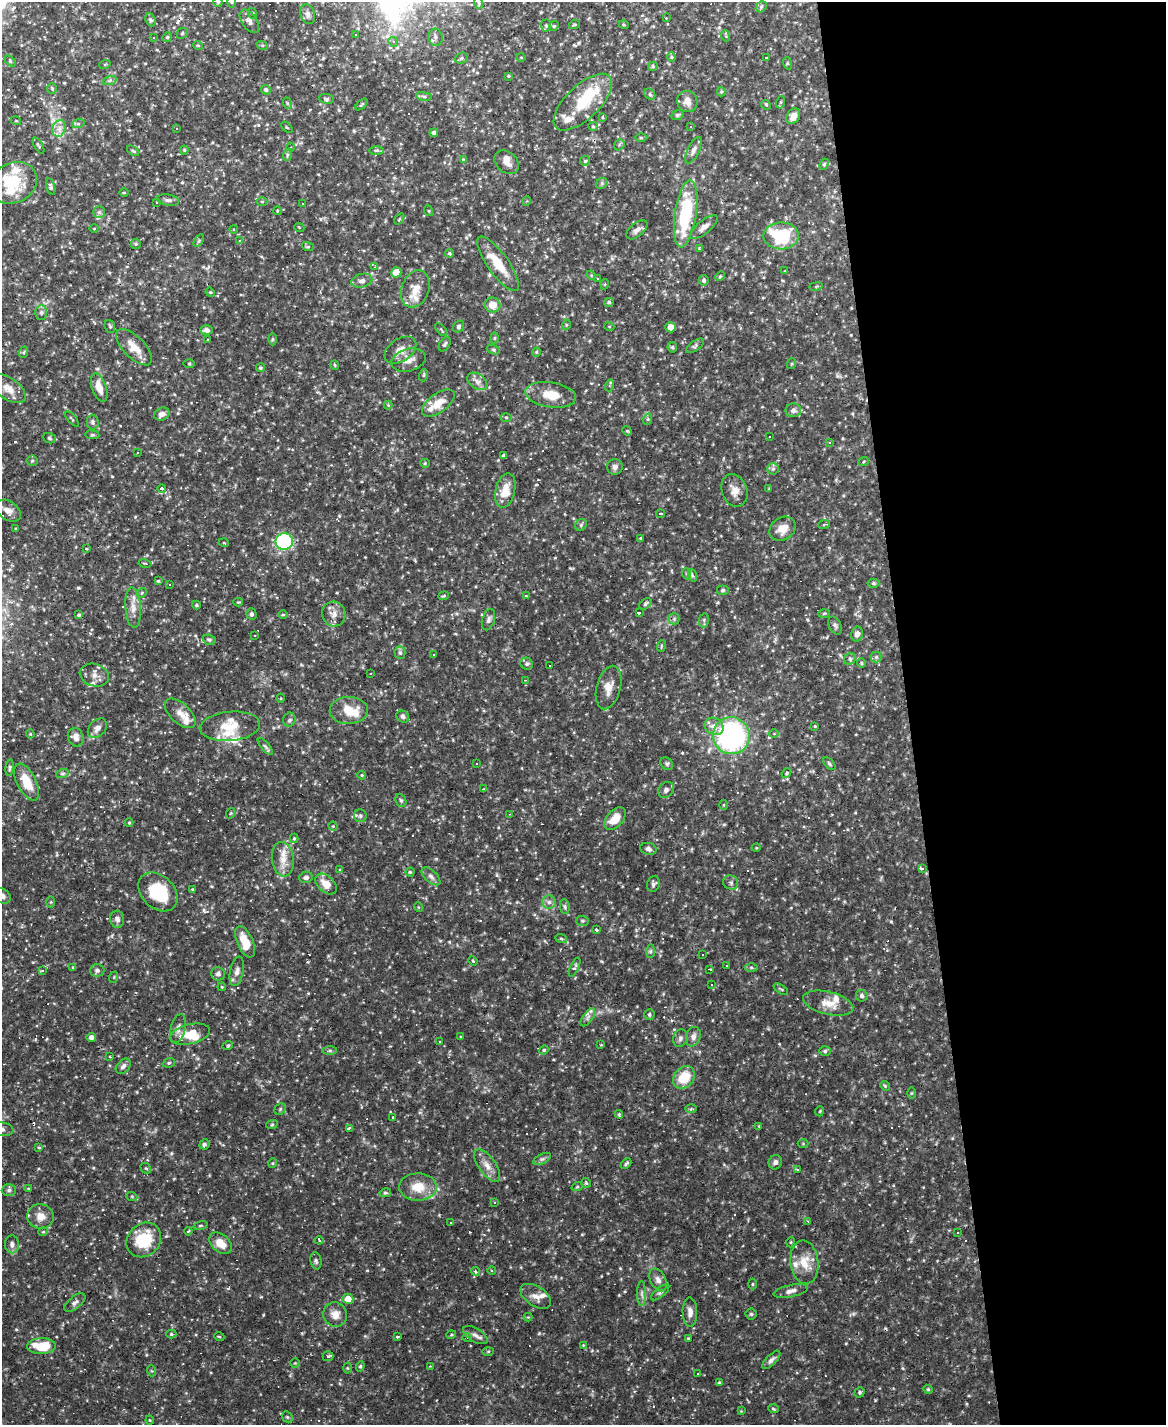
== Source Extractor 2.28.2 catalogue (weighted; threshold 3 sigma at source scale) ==
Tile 8 of 4 x 3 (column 4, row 2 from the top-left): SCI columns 3492-4655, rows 1659-3081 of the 4655 x 4633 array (HDU 1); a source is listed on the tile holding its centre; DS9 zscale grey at full resolution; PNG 1168 x 1427 px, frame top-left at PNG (2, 2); each listed source drawn as its Kron ellipse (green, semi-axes under 4 px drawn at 4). Shown black and unused: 22% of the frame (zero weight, under 2 of 3 exposures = <1% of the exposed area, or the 3 px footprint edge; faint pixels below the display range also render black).
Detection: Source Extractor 2.28.2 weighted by HDU 2 'WHT'; one run over the whole footprint, this tile lists its part. Background 0.123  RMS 0.0039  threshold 0.0176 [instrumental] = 3 sigma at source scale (4.5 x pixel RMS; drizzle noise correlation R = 1.50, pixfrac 1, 0.05/0.05 arcsec/px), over >= 5 px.
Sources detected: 470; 58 cosmic-ray / hot-pixel residue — neither listed nor drawn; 26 inside a brighter listed object's ellipse — not listed separately; the other 386 listed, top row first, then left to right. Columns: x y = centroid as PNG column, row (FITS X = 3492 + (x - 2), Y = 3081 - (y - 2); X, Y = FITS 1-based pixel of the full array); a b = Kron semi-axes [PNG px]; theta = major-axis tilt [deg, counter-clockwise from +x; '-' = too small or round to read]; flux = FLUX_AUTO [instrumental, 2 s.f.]
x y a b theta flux
218 2 5 5 - 0.54
232 2 5 3 - 0.42
479 3 6 3 -71 0.47
761 7 6 4 47 0.72
252 13 5 3 - 0.37
308 14 10 7 -69 1.5
666 18 2 2 - 0.26
151 20 7 5 -66 0.86
249 21 13 7 -56 2
546 25 6 5 - 0.64
574 25 6 3 19 0.39
624 25 5 3 - 0.33
554 26 5 4 - 0.57
182 33 6 5 - 0.55
355 34 3 3 - 1.1
726 36 5 3 - 0.49
167 37 5 4 - 0.52
435 37 8 7 - 1.4
153 38 3 3 - 0.41
393 42 5 4 - 0.88
198 45 5 3 - 0.32
262 45 6 4 -18 0.57
521 57 4 3 - 0.29
671 57 4 4 - 0.47
461 58 7 5 23 0.7
766 58 3 3 - 1.5
10 61 6 4 -47 0.52
787 63 6 4 -72 0.46
105 64 6 3 19 0.39
653 66 5 4 - 0.48
508 76 4 3 - 0.44
110 80 7 4 20 0.79
52 89 5 4 - 0.52
266 90 5 4 - 0.78
721 92 5 4 - 0.52
650 94 6 5 - 0.66
424 96 8 4 -8 0.79
326 99 7 5 -10 0.82
687 101 11 10 - 2.7
583 102 37 16 44 17
781 102 6 4 71 0.53
287 103 6 3 -72 0.45
361 104 7 3 44 0.41
766 105 5 4 - 0.49
678 115 6 4 21 0.57
793 116 8 6 58 3.3
602 117 3 3 - 0.6
16 121 5 3 - 0.37
78 124 6 4 18 0.64
593 126 5 4 - 0.5
287 127 6 2 -45 0.35
691 127 3 2 - 0.26
59 128 9 6 70 2.1
177 129 3 3 - 0.52
434 133 4 4 - 1.2
641 137 6 4 -1 0.46
619 145 6 4 46 0.67
39 146 9 3 -60 0.58
290 147 4 3 - 0.34
184 150 4 4 - 0.42
376 150 7 3 0 0.54
693 150 14 6 65 1.7
133 151 7 3 -37 0.49
287 155 6 4 72 0.63
463 160 3 3 - 38
585 161 5 5 - 0.54
507 162 14 10 -41 3
824 164 6 4 68 0.56
13 183 24 20 26 13
602 183 6 5 - 0.69
51 187 9 4 -75 0.86
124 193 4 3 - 0.35
168 200 11 5 -9 1.1
262 201 5 3 - 0.35
527 201 4 4 - 0.46
157 202 4 3 - 0.34
303 204 2 2 - 0.34
277 211 4 3 - 0.32
429 211 5 3 - 0.42
99 212 6 6 - 0.88
686 214 34 11 81 29
399 219 6 3 53 0.41
299 227 5 3 - 0.32
704 227 17 6 39 2.5
94 228 4 3 - 0.28
234 229 4 3 - 0.42
637 230 12 6 40 1.9
781 236 18 13 1 21
199 240 7 4 58 0.57
239 240 4 3 - 0.4
136 244 5 5 - 0.52
308 247 6 4 -17 0.51
699 248 4 4 - 0.34
450 253 4 3 - 0.53
498 264 33 10 -55 9.9
375 267 4 3 - 0.79
785 271 3 3 - 0.33
396 272 5 5 - 8
591 275 5 4 - 0.45
720 276 5 4 - 0.53
597 279 3 2 - 0.56
704 280 5 5 - 0.91
362 281 11 6 14 1.7
605 284 5 3 - 0.36
816 286 7 3 9 0.45
415 289 19 13 68 6.4
210 292 5 4 - 0.38
609 302 5 4 - 0.71
493 305 8 7 - 5
41 313 7 6 - 0.99
566 325 5 3 - 0.43
110 326 6 5 - 0.61
458 326 6 5 - 0.69
609 326 5 3 - 0.35
670 327 5 5 - 3.4
206 330 6 5 - 1.5
441 330 8 3 -46 0.49
495 338 5 3 - 0.44
272 339 6 4 89 0.48
208 340 3 3 - 0.33
445 344 8 5 58 0.79
695 346 10 5 34 0.97
134 347 23 10 -46 5.8
672 347 5 5 - 0.54
400 350 17 11 33 4.1
493 350 7 4 -20 0.62
24 352 6 3 71 0.44
536 352 4 4 - 0.54
409 360 17 11 15 3.8
189 363 5 3 - 0.38
791 364 5 3 - 0.36
335 365 5 3 - 0.33
261 368 4 4 - 0.55
424 375 6 4 71 0.54
477 381 11 7 -35 1.9
609 385 6 3 70 0.48
99 388 15 7 -71 4.2
9 389 19 10 -36 4
551 395 25 12 -8 7.9
438 403 19 9 36 5.7
388 405 4 4 - 0.35
793 410 8 7 - 1.4
162 414 8 6 26 1.8
506 417 6 4 -1 0.51
72 419 9 3 -50 0.44
648 419 6 3 72 0.52
93 422 7 6 - 0.92
627 431 5 4 - 0.45
92 435 7 3 -7 0.55
769 437 3 2 - 0.26
49 438 7 5 -20 0.65
830 442 3 3 - 0.42
138 452 2 2 - 0.32
504 455 4 3 - 0.8
32 461 5 5 - 0.55
864 461 5 3 - 0.42
425 463 5 4 - 0.45
615 467 8 7 - 1.5
773 469 6 5 - 0.77
162 488 4 4 - 5.3
769 488 4 2 - 0.27
505 490 17 9 76 6.7
734 490 17 12 -69 3.5
8 511 14 9 -33 2.8
661 513 4 2 - 0.35
824 524 6 4 20 0.49
581 525 6 5 - 0.74
16 529 3 2 - 0.37
782 529 14 11 35 4.7
640 538 4 4 - 0.39
284 542 8 8 - 50
224 543 5 3 - 0.31
86 549 3 3 - 0.4
145 563 6 2 -12 0.43
687 574 6 3 -71 0.47
692 575 7 4 -72 0.68
158 581 4 3 - 0.42
873 583 6 4 -1 0.6
169 584 3 2 - 0.31
723 590 6 5 - 0.68
142 593 5 4 - 0.47
444 596 5 4 - 0.45
526 596 3 3 - 0.48
238 602 4 4 - 0.4
645 604 7 4 39 0.77
196 605 4 4 - 0.44
133 608 20 7 -86 3.4
639 612 3 3 - 17
824 613 6 4 3 0.47
252 614 6 5 - 0.91
334 614 12 11 - 3.2
79 615 3 3 - 0.64
283 615 5 3 - 0.36
674 619 5 5 - 0.74
488 620 11 6 72 1.3
704 620 7 5 80 0.67
835 626 9 6 -62 1
857 634 7 6 - 1.6
255 635 3 2 - 0.34
209 640 6 5 - 0.77
661 646 6 3 72 0.45
400 653 6 5 - 0.77
433 654 3 3 - 0.62
876 657 5 5 - 0.74
850 659 6 5 - 0.8
861 663 5 4 - 0.48
527 664 6 5 - 0.89
549 665 3 3 - 2.5
371 674 3 2 - 0.5
94 675 15 11 -18 3.2
525 680 3 3 - 0.24
609 687 22 12 75 4.5
281 698 4 3 - 0.32
349 710 19 13 1 7.6
180 713 19 10 -43 3.5
403 716 7 5 -33 1.1
289 720 7 6 - 1.1
230 726 30 14 5 9.1
714 726 10 8 -32 2.8
815 726 3 3 - 0.33
97 728 11 8 46 2.4
30 734 4 4 - 0.37
774 734 4 4 - 0.49
731 736 18 18 - 79
76 737 9 7 -69 2.6
265 746 10 4 -49 0.92
476 763 3 2 - 0.29
667 764 7 5 -44 0.77
829 764 7 4 -46 0.65
10 768 8 4 85 0.68
786 773 5 4 - 0.49
62 774 6 4 19 0.65
362 775 4 4 - 0.39
27 782 20 9 -64 8.1
483 789 3 3 - 0.38
666 790 9 7 44 1.6
401 800 7 5 -66 0.69
724 805 5 3 - 0.39
231 813 5 3 - 0.36
510 814 3 3 - 0.81
360 816 6 6 - 0.87
615 819 13 8 48 6
129 823 4 4 - 0.42
333 826 5 4 - 0.4
294 838 4 4 - 0.46
756 848 4 3 - 0.32
648 849 8 6 -14 1.3
283 859 17 11 -83 4.7
340 869 3 3 - 3
922 869 4 3 - 11
410 872 4 4 - 0.51
431 876 11 6 -43 1.5
306 877 7 5 12 1
731 882 8 7 - 1.2
326 884 12 8 -43 4.9
653 884 8 6 69 1.1
192 889 4 3 - 0.36
158 892 22 16 -44 17
2 896 9 7 -33 1.7
51 902 6 4 90 0.45
549 902 6 6 - 1.3
418 907 5 3 - 0.36
565 907 7 5 -83 0.78
117 919 8 7 - 1.6
582 921 6 5 - 0.62
596 929 4 3 - 3.8
561 938 6 4 -20 0.58
245 942 16 8 -66 7.4
650 951 7 4 88 0.7
703 954 3 3 - 0.63
473 961 5 3 - 0.38
726 966 3 2 - 0.26
72 967 3 3 - 1.9
575 967 10 4 66 0.82
751 967 6 4 0 0.66
709 969 4 2 - 0.48
42 970 4 4 - 0.57
97 970 7 6 - 1.1
237 971 15 6 78 2.1
218 974 7 6 - 1.3
114 977 6 3 71 0.43
712 985 3 3 - 0.45
222 987 4 3 - 0.33
781 989 8 3 -33 0.49
862 996 6 5 - 1.2
828 1003 25 11 -14 5.8
649 1014 5 5 - 0.76
588 1017 10 5 55 1.4
178 1028 15 7 76 2.1
190 1034 20 9 13 7.9
91 1037 4 4 - 1.6
461 1037 4 3 - 0.35
693 1037 10 7 73 1.8
680 1038 9 7 73 1.3
440 1042 3 2 - 0.26
228 1045 5 3 - 0.43
601 1045 3 3 - 0.3
544 1050 5 4 - 0.48
330 1051 7 4 0 0.68
825 1051 6 5 - 0.76
110 1056 3 2 - 0.58
169 1063 6 4 20 0.65
123 1066 9 6 45 1.3
684 1077 12 9 47 10
885 1086 5 4 - 0.52
911 1093 6 4 89 0.4
280 1109 6 5 - 0.63
691 1109 6 4 2 0.47
820 1111 5 3 - 0.32
619 1114 4 4 - 0.39
393 1117 3 3 - 0.46
272 1124 6 3 20 0.43
759 1126 3 3 - 0.28
349 1128 4 3 - 29
2 1129 11 6 -7 2.1
204 1144 5 5 - 0.83
803 1144 5 3 - 0.36
39 1147 3 3 - 0.43
542 1159 9 5 25 0.93
775 1162 7 6 - 1.3
273 1163 5 3 - 0.37
626 1164 6 3 43 0.7
487 1166 19 8 -55 3.5
146 1168 6 4 -42 0.51
798 1170 3 3 - 1.4
586 1183 5 5 - 0.51
418 1187 19 13 -1 7.7
577 1187 6 3 19 0.46
28 1188 4 3 - 0.34
9 1190 7 6 - 0.95
385 1193 6 4 11 0.65
132 1197 5 3 - 0.44
495 1203 3 3 - 0.54
40 1216 13 12 - 3.8
808 1221 4 3 - 0.43
451 1222 3 2 - 0.39
200 1226 7 3 19 0.48
188 1231 4 3 - 0.45
43 1232 5 3 - 0.39
958 1232 2 2 - 0.33
144 1240 19 16 44 17
319 1240 4 3 - 3.6
791 1242 5 3 - 0.33
220 1243 13 9 -41 4.5
12 1244 9 7 -88 1.6
316 1261 8 5 -80 0.86
804 1262 22 14 -83 7.4
475 1271 4 4 - 0.7
492 1271 4 3 - 0.35
658 1280 12 7 -62 2.2
752 1284 5 3 - 0.49
791 1291 17 6 12 2.1
660 1292 11 4 39 0.96
642 1293 12 4 -90 1.3
536 1296 17 9 -33 3.4
348 1299 5 5 - 4.8
75 1303 12 6 39 1.5
690 1312 14 7 -89 2.5
751 1314 5 5 - 0.63
335 1315 12 11 - 3.6
528 1317 4 4 - 0.37
171 1334 5 4 - 0.56
451 1335 5 3 - 0.41
475 1335 14 6 -32 2
219 1336 5 3 - 0.33
397 1337 4 3 - 0.43
467 1338 5 3 - 0.37
688 1338 3 3 - 0.46
583 1345 4 4 - 0.34
41 1346 14 8 -1 10
488 1351 5 3 - 0.4
328 1356 5 5 - 0.68
771 1360 12 5 45 1.5
295 1363 4 4 - 0.43
360 1366 5 4 - 0.65
430 1366 4 3 - 0.38
347 1368 5 3 - 0.38
152 1371 5 3 - 0.41
698 1373 3 2 - 0.41
719 1383 4 4 - 0.66
928 1389 4 4 - 0.48
860 1392 5 4 - 0.68
773 1409 5 3 - 0.5
741 1411 4 4 - 0.32
287 1417 6 5 - 0.65
150 1420 4 4 - 0.37
Isophote crosses this tile's border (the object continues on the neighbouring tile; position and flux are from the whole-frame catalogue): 5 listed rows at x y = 218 2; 232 2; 9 389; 2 896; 2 1129
Unlisted compact peaks at least as high as the median listed source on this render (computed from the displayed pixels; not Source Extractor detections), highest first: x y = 539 1333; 204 910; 263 1315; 497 875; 891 921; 875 1400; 449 942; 171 1153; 261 1297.